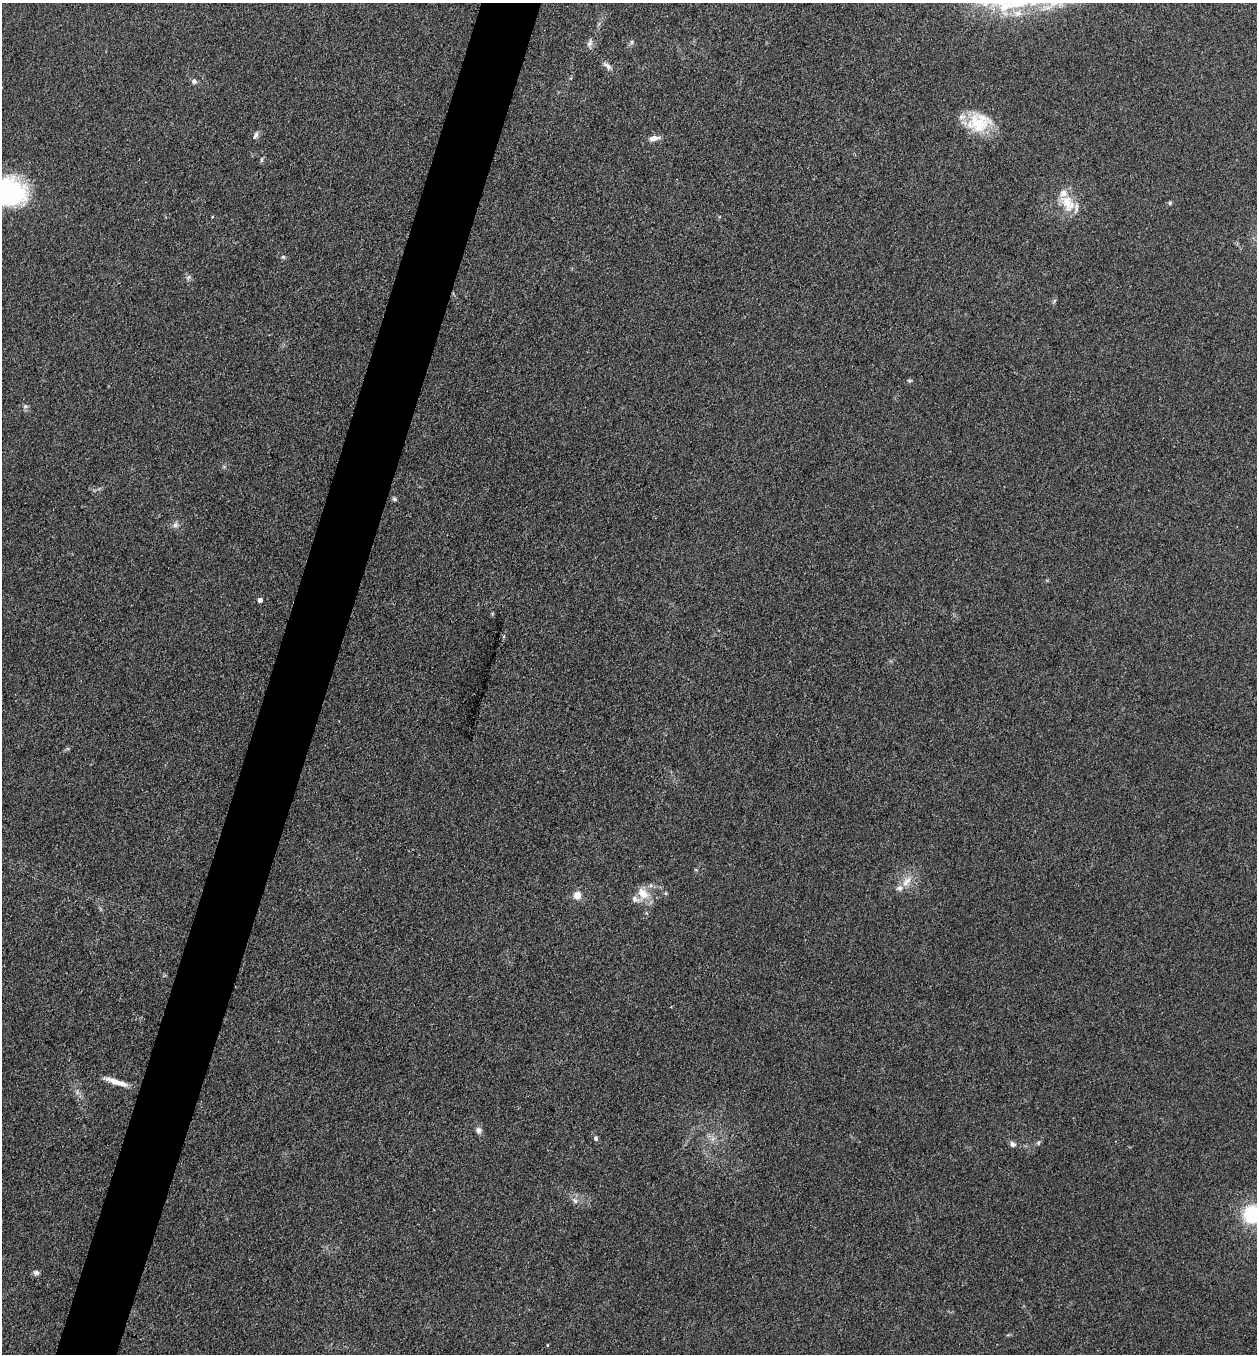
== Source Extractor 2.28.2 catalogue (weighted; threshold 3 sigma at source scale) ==
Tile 7 of 4 x 4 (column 3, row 2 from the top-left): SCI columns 2647-3901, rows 2704-4055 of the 5422 x 5408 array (HDU 1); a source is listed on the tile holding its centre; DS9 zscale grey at full resolution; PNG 1259 x 1356 px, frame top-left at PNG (2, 3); no overlay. Shown black and unused: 5% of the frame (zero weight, under 3 of 4 exposures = <1% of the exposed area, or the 3 px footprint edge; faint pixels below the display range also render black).
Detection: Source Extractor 2.28.2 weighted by HDU 2 'WHT'; one run over the whole footprint, this tile lists its part. Background 0.265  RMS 0.0092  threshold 0.0415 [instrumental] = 3 sigma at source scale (4.5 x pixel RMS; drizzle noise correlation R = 1.50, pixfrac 1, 0.05/0.05 arcsec/px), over >= 5 px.
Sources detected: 35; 4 inside a brighter listed object's ellipse — not listed separately; the other 31 listed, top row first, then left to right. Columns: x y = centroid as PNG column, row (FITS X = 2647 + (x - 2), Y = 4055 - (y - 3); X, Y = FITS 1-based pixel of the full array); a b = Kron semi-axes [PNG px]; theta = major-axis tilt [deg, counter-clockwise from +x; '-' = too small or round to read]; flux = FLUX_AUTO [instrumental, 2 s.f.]
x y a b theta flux
632 42 7 4 89 1.6
590 43 12 6 71 3.6
608 66 14 6 -39 4.3
194 81 7 7 - 2.7
977 122 38 22 8 35
256 135 11 6 65 2.8
654 138 12 7 10 6.4
261 160 6 4 89 1.3
9 192 39 30 -7 110
1067 203 26 16 -58 22
1170 203 5 4 - 1.4
283 257 6 5 - 1.4
188 277 9 5 46 2
1054 301 7 4 54 1.3
910 381 7 3 -1 1.2
25 406 7 6 - 2.3
394 499 6 5 - 1.5
175 525 9 7 44 3.6
260 600 4 4 - 4.7
906 882 17 8 47 9.2
643 893 19 13 -49 14
577 895 10 9 - 7.1
116 1082 31 6 -18 12
479 1130 8 7 - 3.6
596 1138 6 5 - 2
1038 1142 6 5 - 1.7
1013 1144 9 7 -27 3.1
575 1201 8 5 -53 2.9
1252 1214 13 12 - 72
36 1273 8 6 10 2.9
547 1345 4 3 - 0.66
Isophote crosses this tile's border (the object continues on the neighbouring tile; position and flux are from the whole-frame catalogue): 2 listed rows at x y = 9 192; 1252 1214